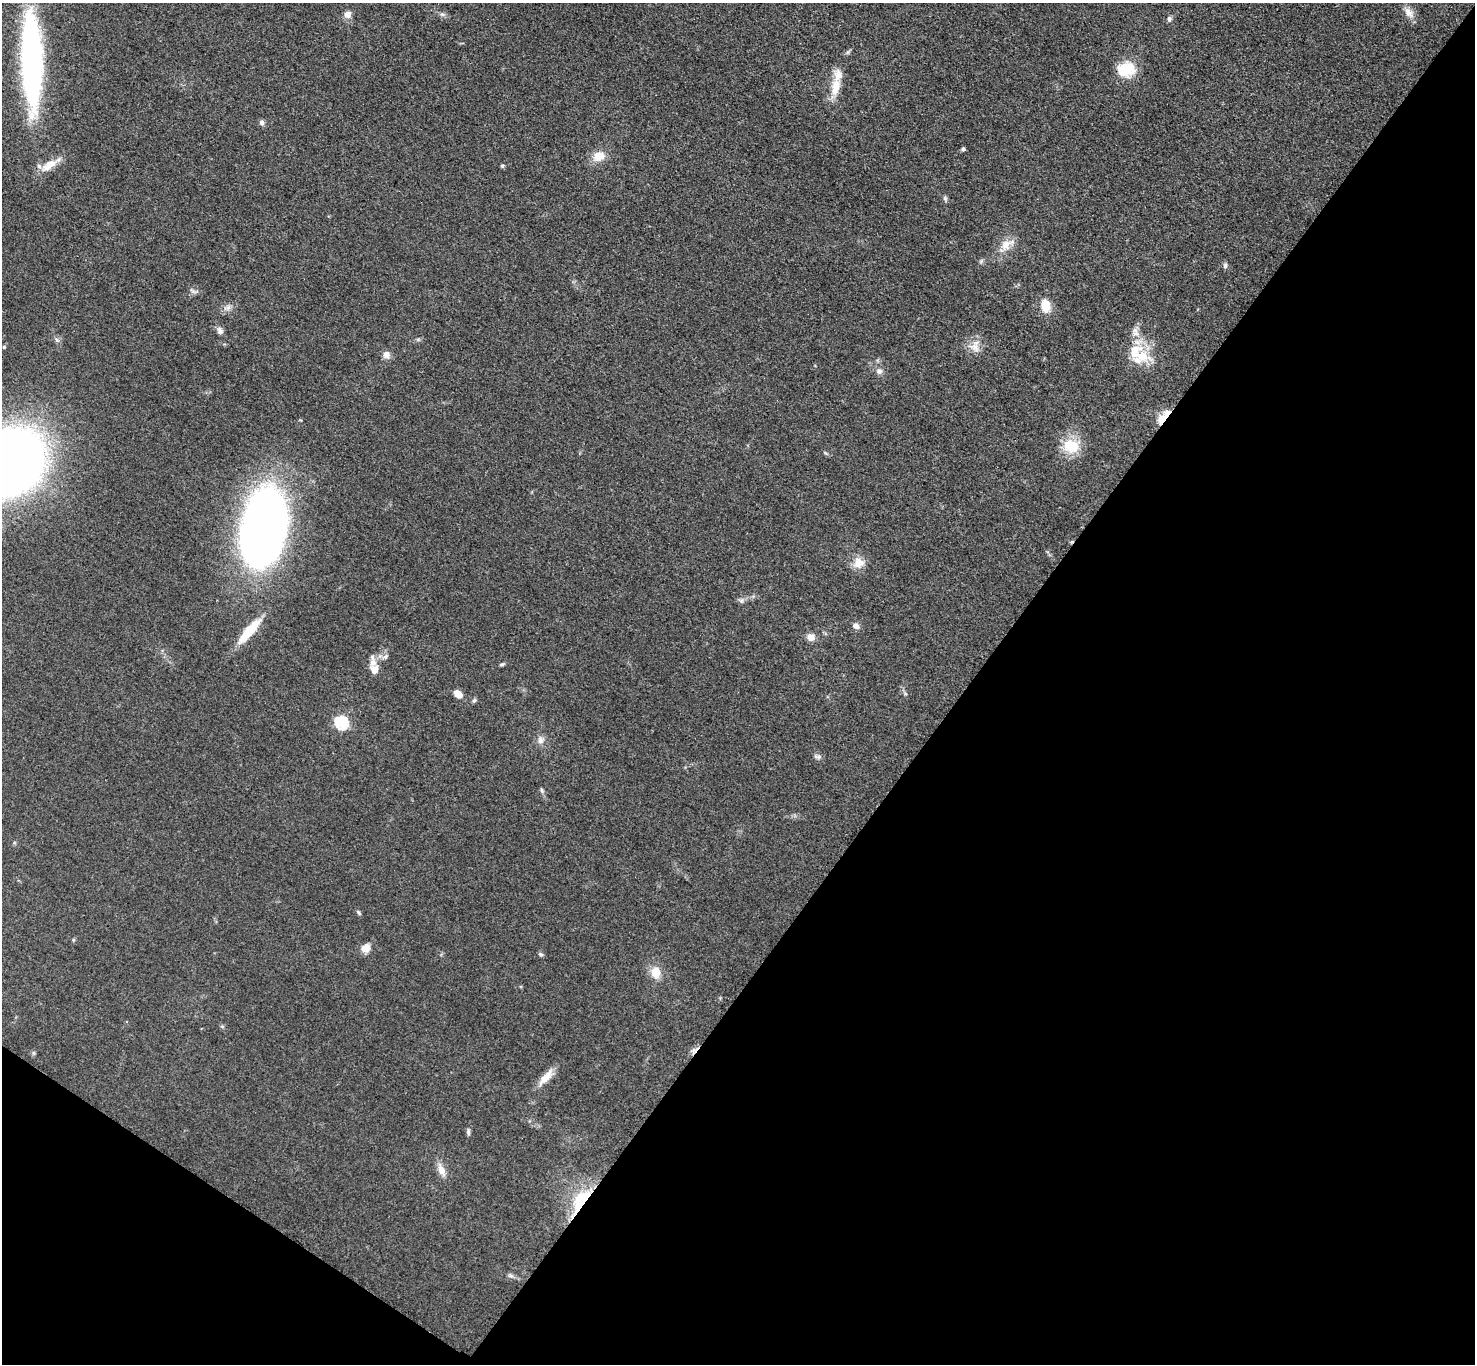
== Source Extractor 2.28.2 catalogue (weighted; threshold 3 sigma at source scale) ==
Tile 15 of 4 x 4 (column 3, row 4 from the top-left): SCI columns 2958-4430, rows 163-1524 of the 5911 x 5916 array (HDU 1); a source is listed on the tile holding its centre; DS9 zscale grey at full resolution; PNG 1477 x 1366 px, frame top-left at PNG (2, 3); no overlay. Shown black and unused: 38% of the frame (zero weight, under 3 of 5 exposures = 1% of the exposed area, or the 3 px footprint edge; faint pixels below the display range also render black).
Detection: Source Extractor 2.28.2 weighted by HDU 2 'WHT'; one run over the whole footprint, this tile lists its part. Background 0.0533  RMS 0.0058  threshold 0.0262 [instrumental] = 3 sigma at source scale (4.5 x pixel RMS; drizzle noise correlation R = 1.50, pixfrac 1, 0.05/0.05 arcsec/px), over >= 5 px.
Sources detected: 55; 4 inside a brighter listed object's ellipse — not listed separately; the other 51 listed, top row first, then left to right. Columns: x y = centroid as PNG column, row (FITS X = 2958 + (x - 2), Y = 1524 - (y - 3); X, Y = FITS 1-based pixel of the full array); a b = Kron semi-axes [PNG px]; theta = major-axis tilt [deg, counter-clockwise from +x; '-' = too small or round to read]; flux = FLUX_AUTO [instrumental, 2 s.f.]
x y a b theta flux
1409 13 15 9 -48 4.3
347 14 9 9 - 2.9
442 14 6 5 - 1.2
1169 19 7 6 - 1.5
32 62 99 19 -88 170
1126 69 21 16 9 16
836 87 25 11 76 11
262 122 7 5 -83 1.7
963 149 5 4 - 1
599 156 14 11 20 7.9
49 165 23 11 32 8.2
502 166 5 4 - 0.82
945 198 6 5 - 1.1
1005 245 16 11 66 6.7
1225 266 7 5 88 1.4
1046 306 11 8 -82 10
228 308 7 6 - 1.9
220 331 10 7 -49 2.1
57 340 6 5 - 1.2
4 347 4 4 - 0.61
974 347 15 11 -56 5.4
1134 351 26 16 57 14
386 355 9 8 - 3.4
879 371 9 7 11 2.2
1162 419 12 6 56 10
1071 446 19 15 -23 16
8 462 40 34 37 1100
263 529 77 41 81 360
859 563 15 13 -63 6.5
741 601 6 6 - 1.3
856 626 10 7 -26 2.3
249 631 34 9 49 18
811 637 8 8 - 4.3
372 657 7 5 -68 1.3
502 664 6 4 1 0.79
374 670 12 10 -79 4.6
458 694 10 7 -34 4.8
474 700 6 5 - 0.99
341 723 6 6 - 77
540 740 10 8 73 2.8
818 756 11 4 6 1.3
542 790 6 5 - 1
359 913 7 4 -59 0.88
366 948 8 7 - 6.9
541 954 7 4 -19 0.96
655 973 12 10 -85 8.2
546 1077 26 9 50 6.9
468 1132 8 5 88 1.2
441 1170 16 9 -62 4.9
581 1201 14 8 60 36
511 1276 7 4 -19 1.2
Overlapping masked pixels (flux is a lower limit): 2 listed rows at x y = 1162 419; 581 1201
Isophote crosses this tile's border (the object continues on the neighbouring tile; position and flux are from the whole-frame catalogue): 1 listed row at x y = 8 462